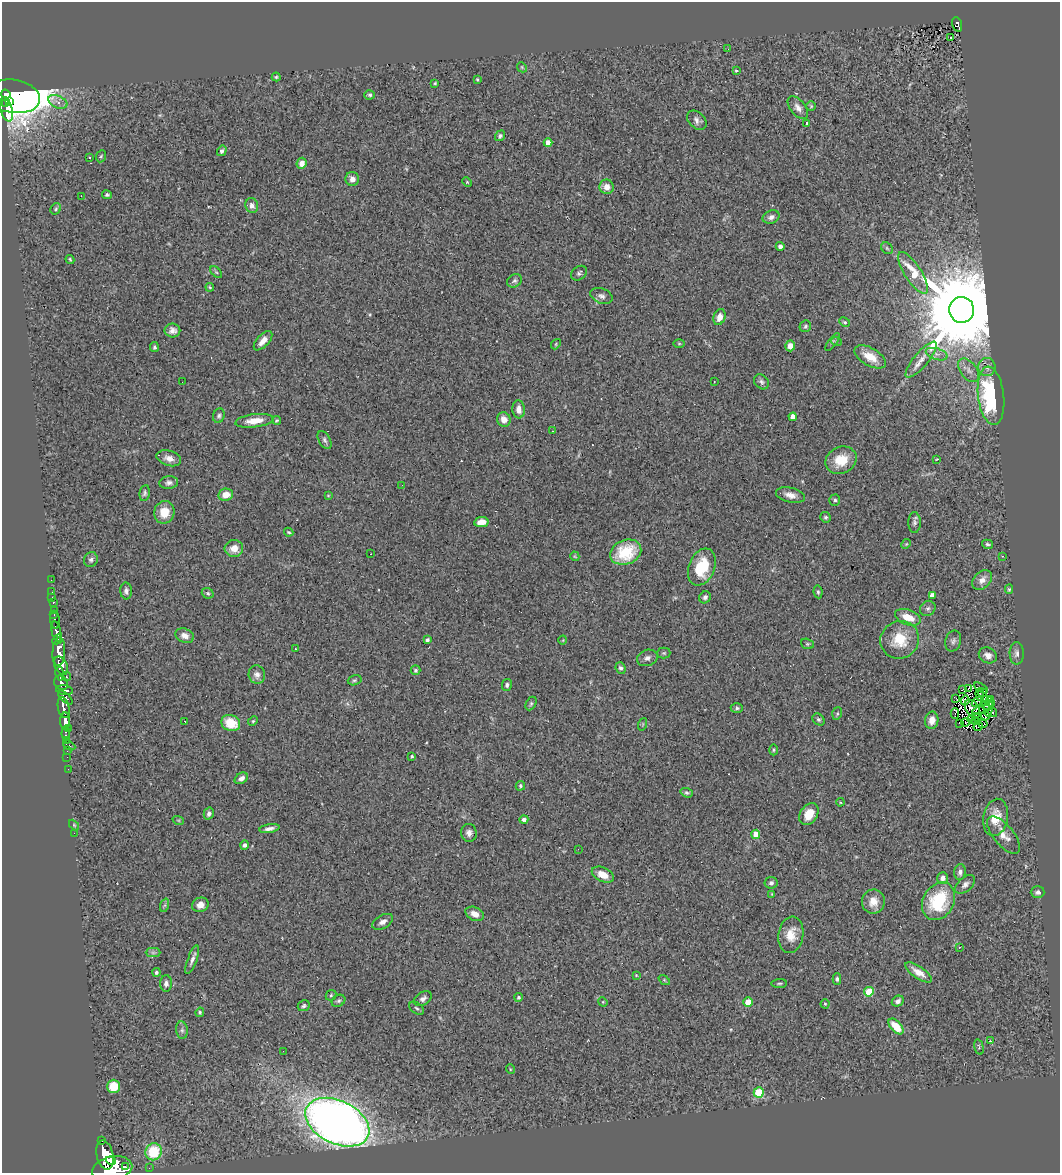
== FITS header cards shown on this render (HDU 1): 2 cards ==
NAXIS1  =                 1058
NAXIS2  =                 1171

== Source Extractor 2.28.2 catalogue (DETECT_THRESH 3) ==
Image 1058 x 1171 px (HDU 1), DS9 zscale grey, 1 PNG px = 1 image px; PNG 1062 x 1175 px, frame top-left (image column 1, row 1171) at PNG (2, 2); each listed source drawn as its Kron ellipse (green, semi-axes under 4 px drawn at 4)
Background 0.559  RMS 0.065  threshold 0.195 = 3 sigma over >= 5 px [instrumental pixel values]
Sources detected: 253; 4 with non-positive FLUX_AUTO (blend fragments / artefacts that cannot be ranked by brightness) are neither listed nor drawn; the other 249 listed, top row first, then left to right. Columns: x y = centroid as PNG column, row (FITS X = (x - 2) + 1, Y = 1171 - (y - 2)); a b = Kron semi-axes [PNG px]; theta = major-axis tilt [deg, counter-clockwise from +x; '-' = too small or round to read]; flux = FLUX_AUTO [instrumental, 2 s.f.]
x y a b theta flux
957 24 7 4 -73 81
951 37 3 2 - 6.7
728 49 3 2 - 3.5
522 67 5 4 - 5.2
736 71 3 3 - 4.5
276 77 4 4 - 6
477 79 3 3 - 6.2
435 83 3 3 - 4.9
6 94 5 4 - 1700
370 95 5 4 - 7.9
13 96 27 16 -9 5300
10 101 4 2 - 420
58 102 10 6 -24 23
6 103 4 4 - 880
811 106 4 4 - 4.9
798 108 13 7 -50 26
6 109 12 6 -76 490
697 120 11 7 -44 19
807 124 3 3 - 11
500 136 6 4 53 10
548 143 4 4 - 44
222 151 5 4 - 19
101 156 6 4 65 6.3
90 158 3 3 - 5.7
302 163 6 5 - 38
352 179 7 7 - 28
467 182 5 4 - 5.1
607 187 7 7 - 35
107 195 5 4 - 8.1
81 196 3 2 - 3.2
252 206 7 6 - 22
56 209 6 5 - 7.1
771 217 9 6 22 17
780 246 4 4 - 15
887 248 6 5 - 7.4
70 259 4 3 - 5.4
216 272 7 4 -44 7.4
579 273 8 6 37 13
913 273 24 8 -57 120
514 281 8 6 33 11
210 287 4 3 - 5.3
601 296 11 7 -21 19
962 310 13 12 - 100000
720 317 8 6 69 30
845 322 6 4 -27 6
805 326 6 5 - 9
172 330 8 7 - 22
263 341 12 6 47 33
832 342 10 4 53 8.4
837 342 5 3 - 4.8
556 344 5 4 - 5.4
679 344 6 4 0 4.9
790 346 5 5 - 34
154 347 5 4 - 7.2
937 354 11 5 -16 21
870 357 17 9 -30 79
921 360 22 7 50 47
987 367 9 8 - 24
969 370 13 8 -52 29
182 382 2 2 - 2.1
714 382 3 3 - 3.3
761 382 8 6 -45 13
991 396 29 13 -83 610
519 409 9 6 -85 33
219 416 7 5 72 9.9
793 417 4 4 - 50
504 419 7 6 - 38
276 420 4 4 - 5.3
254 421 19 6 7 57
552 431 3 3 - 2.9
325 440 10 5 -61 12
169 458 12 7 -15 30
937 459 3 2 - 3.3
841 460 16 13 25 97
169 483 9 6 6 15
402 485 2 2 - 2.1
145 493 8 5 81 9.5
226 495 7 6 - 50
790 495 15 7 -13 35
328 496 4 4 - 4
835 500 5 5 - 9.3
164 512 11 10 - 74
825 517 5 5 - 8
481 522 7 5 10 50
914 523 10 6 90 13
289 532 5 3 - 5.4
906 544 5 4 - 5.3
987 544 5 4 - 8.4
234 548 9 8 - 50
626 552 16 12 21 200
370 554 3 2 - 7.4
575 556 5 4 - 4.5
1002 556 4 3 - 3.1
91 560 7 6 - 12
702 567 19 13 69 160
51 580 2 2 - 2.4
982 580 11 8 46 29
1009 589 4 4 - 6.2
126 591 8 6 -86 14
52 592 2 2 - 9.1
818 592 6 4 -81 7.5
208 593 6 5 - 8.7
932 595 4 4 - 33
52 597 3 2 - 15
705 597 6 5 - 12
53 602 3 3 - 29
928 608 8 7 - 14
54 611 3 3 - 140
54 615 3 2 - 25
908 617 13 7 -20 69
55 620 9 4 -86 110
56 631 10 4 -79 990
185 636 9 7 -21 25
57 639 5 4 - 340
427 640 4 3 - 11
563 640 4 3 - 3.1
900 640 19 18 - 140
953 641 11 8 75 14
807 644 6 5 - 6.1
295 648 3 2 - 7.7
59 652 14 6 86 1600
664 653 6 5 - 7
1017 653 11 7 -89 18
988 655 9 7 -25 24
647 658 10 8 20 20
61 666 9 6 -64 850
621 668 6 5 - 10
416 670 5 5 - 9
60 673 7 3 -81 210
257 675 9 8 - 23
67 677 4 3 - 99
355 680 7 5 16 8.4
61 683 7 6 - 460
507 685 6 5 - 11
981 688 8 4 -30 14
968 689 3 3 - 5.2
65 690 8 5 -9 400
963 690 4 3 - 2.8
983 693 4 2 - 6.2
980 694 6 2 -86 7.1
65 697 9 4 -43 320
956 698 3 2 - 6.3
991 699 3 2 - 4.2
965 700 5 4 - 2.4
977 702 6 2 44 2.1
531 703 7 5 64 7.5
992 703 3 2 - 7.9
985 705 4 3 - 4.1
989 707 10 4 85 4
64 708 11 5 -78 720
737 708 6 5 - 9
973 709 10 6 -56 3.3
981 710 9 3 19 2.6
993 712 4 2 - 8.4
837 713 6 5 - 6.4
955 714 5 2 - 14
985 716 4 2 - 2.9
977 717 4 3 - 8.1
818 719 7 5 -42 8.5
972 719 4 2 - 6.5
932 720 9 6 80 31
65 721 9 5 88 1100
185 721 3 2 - 16
253 721 5 4 - 5.8
966 722 5 2 - 4.7
976 722 3 3 - 8.7
231 723 10 8 -25 110
643 724 6 4 72 5.3
959 724 4 2 - 4.7
983 724 4 2 - 4.1
978 727 4 2 - 0.82
69 728 3 2 - 17
66 733 6 3 84 50
66 740 2 2 - 13
69 745 6 3 -27 60
773 750 5 3 - 5
67 751 3 2 - 4.3
412 756 4 4 - 5.4
67 757 2 2 - 7
68 769 2 2 - 12
241 778 7 5 30 20
520 786 5 4 - 7.1
687 793 6 4 -19 8.7
840 802 4 4 - 4.4
209 814 6 5 - 13
809 814 12 8 56 67
996 817 19 12 80 85
524 819 4 4 - 15
178 820 6 3 -18 4
74 825 6 3 -46 4.8
269 829 10 4 9 19
74 833 2 2 - 42
469 833 9 7 -81 22
756 834 5 4 - 69
1004 835 23 10 -51 48
245 845 5 4 - 12
578 849 3 2 - 3.7
960 872 8 6 85 14
603 875 11 7 -25 55
943 878 6 5 - 20
771 883 6 6 - 12
965 884 12 7 41 19
1038 892 7 6 - 12
772 894 4 4 - 3.9
939 901 20 15 61 240
873 902 12 11 - 50
165 905 7 4 71 7
200 905 8 7 - 29
475 914 10 6 -26 32
383 922 11 6 29 23
791 935 18 12 82 66
959 947 4 4 - 3.8
153 953 7 4 0 9.5
192 960 15 4 70 19
156 972 4 3 - 11
919 972 15 6 -34 47
636 975 4 3 - 3.7
837 979 6 4 -88 9.1
664 980 6 4 -35 6.1
166 983 8 6 88 14
779 984 8 3 5 6.3
869 992 5 4 - 160
331 995 6 5 - 6.5
519 997 4 4 - 8.2
423 999 9 6 33 16
338 1001 7 5 31 9.9
898 1001 6 5 - 16
603 1002 5 4 - 4.3
748 1002 4 4 - 100
825 1004 4 4 - 5.6
304 1006 6 5 - 9.4
417 1008 8 5 -39 9.6
200 1012 5 3 - 5.7
896 1026 9 5 -47 91
182 1030 9 5 -82 12
991 1041 3 2 - 29
979 1047 8 4 -77 6.6
283 1051 2 2 - 24
510 1069 5 3 - 3.7
114 1086 7 6 - 95
759 1092 5 5 - 240
337 1122 34 21 -26 4800
102 1141 3 3 - 62
153 1152 8 8 - 190
105 1155 15 8 -76 2800
111 1161 5 3 - 490
126 1167 4 3 - 190
149 1168 3 2 - 6
112 1169 20 12 12 4300
At the frame edge (FLAGS 8, measured only in part): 1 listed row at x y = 112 1169
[4 non-positive-flux detections neither listed nor drawn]